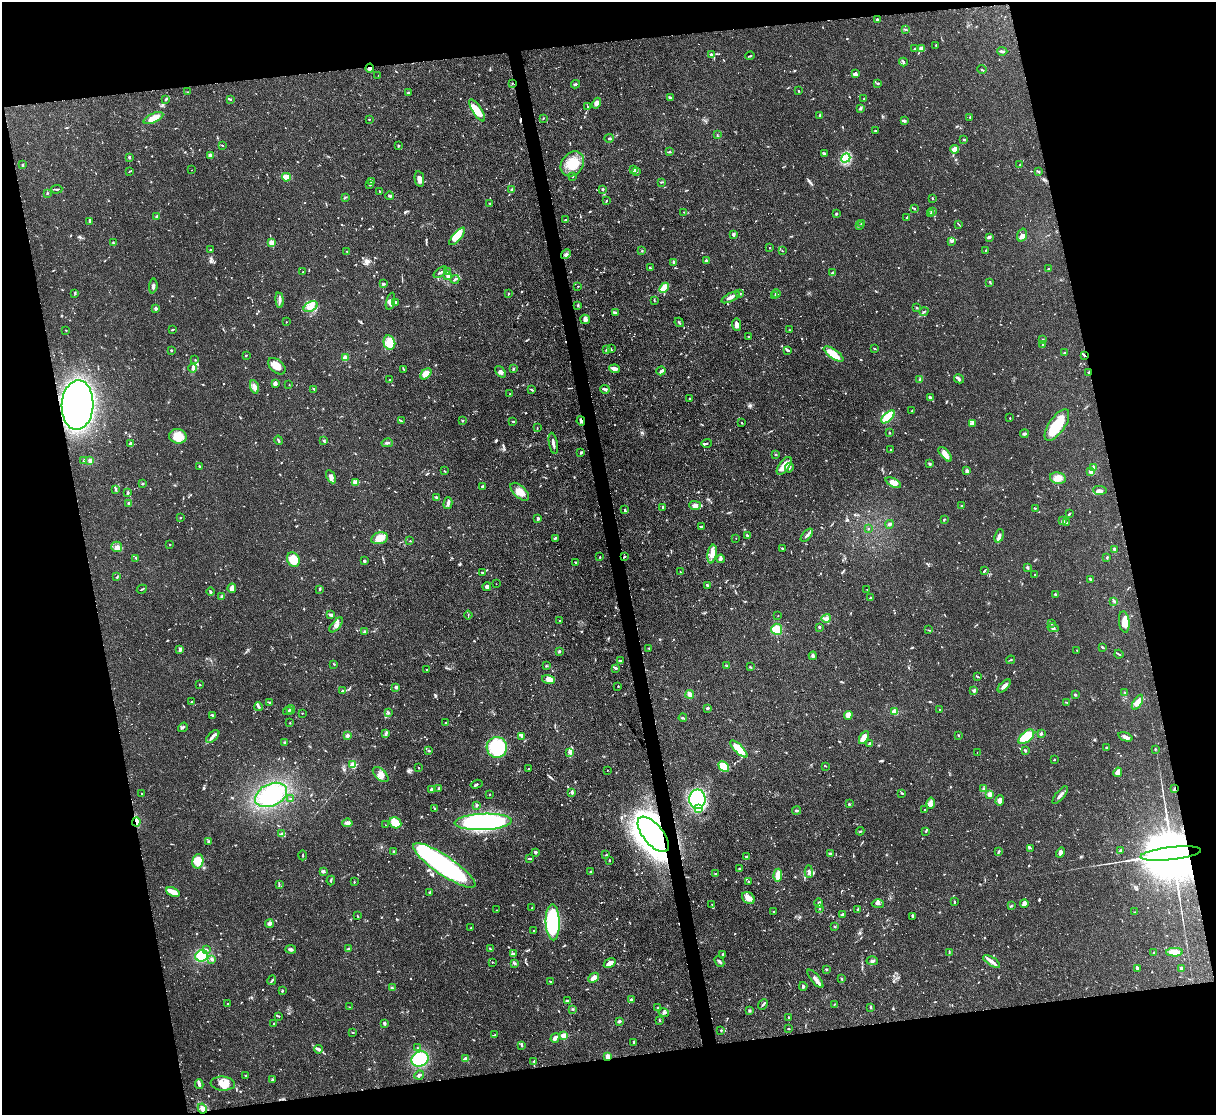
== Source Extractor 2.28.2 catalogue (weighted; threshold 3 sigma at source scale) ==
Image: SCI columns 1-4856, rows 137-4585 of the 4856 x 4838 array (HDU 1 of 3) = the unmasked area's bounding box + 8 px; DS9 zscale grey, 4 x 4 block average (1 PNG px = mean of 4 x 4 image px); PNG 1218 x 1117 px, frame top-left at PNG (2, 2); each listed source drawn as its Kron ellipse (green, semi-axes under 4 px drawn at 4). Shown black and unused: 25% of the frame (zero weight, under 2 of 3 exposures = <1% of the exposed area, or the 3 px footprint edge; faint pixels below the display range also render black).
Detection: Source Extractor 2.28.2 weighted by HDU 2 'WHT'. Background 0.0859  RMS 0.006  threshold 0.0271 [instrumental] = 3 sigma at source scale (4.5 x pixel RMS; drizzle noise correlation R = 1.50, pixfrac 1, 0.05/0.05 arcsec/px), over >= 5 px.
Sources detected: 1129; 1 too faint to see at this stretch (4 x 4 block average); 3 inside a brighter object's white glare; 15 cosmic-ray / hot-pixel residue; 4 long thin detections or spike segments (spike, bleed or trail) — neither listed nor drawn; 26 coinciding with a brighter row at this scale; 45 inside a brighter listed object's ellipse — not listed separately; of the other 1035, all 500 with FLUX_AUTO >= 2.17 (the completeness limit of this list) listed and drawn (535 fainter detections not listed), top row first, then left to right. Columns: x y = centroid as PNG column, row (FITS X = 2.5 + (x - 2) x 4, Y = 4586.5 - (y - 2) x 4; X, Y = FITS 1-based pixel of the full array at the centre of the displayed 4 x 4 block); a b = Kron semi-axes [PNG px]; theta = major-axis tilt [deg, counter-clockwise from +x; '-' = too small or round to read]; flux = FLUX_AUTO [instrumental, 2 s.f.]
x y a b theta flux
877 20 3 3 - 5.9
906 29 3 2 - 2.4
936 45 2 2 - 6.8
922 48 3 3 - 22
915 49 4 2 - 3.1
1002 51 5 2 - 9.3
711 54 2 2 - 12
750 56 5 2 - 3.4
903 62 4 2 - 4.6
370 68 4 2 - 7.5
982 69 5 2 - 2.8
855 74 4 3 - 13
378 75 2 2 - 3.3
512 83 2 2 - 2.3
878 83 2 2 - 6.6
576 84 4 2 - 4.5
799 91 2 2 - 2.8
188 92 2 2 - 2.4
408 93 2 2 - 5.3
670 97 3 2 - 4.8
166 99 2 2 - 4.7
230 99 3 2 - 3
864 99 2 2 - 5.2
597 103 6 3 61 13
587 106 3 2 - 2.7
860 108 4 3 - 6.3
477 110 13 4 -58 60
820 115 4 2 - 3
970 117 2 2 - 3.3
153 118 10 4 24 37
543 118 2 2 - 2.6
369 119 2 2 - 2.9
904 121 3 2 - 7.3
875 131 4 2 - 2.5
717 135 3 2 - 2.5
609 138 5 2 - 3.8
964 139 2 2 - 4.1
222 145 2 2 - 2.9
398 146 3 2 - 3.5
955 149 4 3 - 25
669 152 3 2 - 3.7
824 154 3 2 - 2.9
210 155 2 2 - 93
129 157 2 2 - 6.2
846 158 5 3 - 58
572 164 13 10 53 83
22 165 2 2 - 3.8
1020 165 3 2 - 2.9
633 169 4 2 - 6.2
192 170 2 2 - 3.4
129 171 3 2 - 2.4
637 171 2 2 - 2.2
1039 171 2 2 - 3.3
573 176 2 2 - 4.5
286 177 4 3 - 49
419 179 8 4 -79 20
371 182 3 2 - 3
662 182 3 2 - 2.5
370 185 3 2 - 4.2
56 189 6 2 3 5.4
603 189 2 2 - 12
512 190 3 2 - 12
379 191 2 2 - 2.5
47 193 2 2 - 3.6
390 196 4 2 - 6.7
345 197 2 2 - 2.2
933 198 3 2 - 2.8
606 201 3 2 - 3
490 204 3 2 - 2.3
914 209 2 2 - 2.4
932 211 3 2 - 5.7
684 212 3 2 - 2.3
836 213 3 2 - 3.3
931 213 2 2 - 7
156 216 3 2 - 5.2
906 218 2 2 - 2.8
566 220 4 2 - 3.9
89 222 2 2 - 4.9
862 223 2 2 - 4.8
859 225 2 2 - 2.2
959 225 3 2 - 2.2
733 234 3 2 - 4
1022 235 6 4 72 16
457 236 11 3 49 50
989 238 3 2 - 3.5
952 241 4 3 - 5.9
272 242 2 2 - 110
113 243 3 2 - 3.5
770 248 2 2 - 2.5
210 250 2 2 - 6.3
986 250 2 2 - 2.7
347 251 2 2 - 3
642 251 2 2 - 3
782 251 2 2 - 2.2
566 254 5 3 - 7.5
706 261 3 3 - 5
673 263 3 2 - 2.4
650 268 2 2 - 2.8
1049 268 2 2 - 2.5
303 272 2 2 - 2.6
440 272 7 2 36 7.1
448 272 4 3 - 5.6
832 273 3 2 - 3.6
448 275 4 2 - 14
455 279 4 2 - 5.3
990 282 4 2 - 2.6
383 284 4 2 - 5.3
153 286 7 3 85 10
578 286 2 2 - 2.4
664 288 6 3 47 48
75 293 2 2 - 2.5
508 293 2 2 - 3.6
740 293 3 2 - 3
776 294 4 2 - 9.7
775 296 2 2 - 2.7
731 297 10 3 27 15
280 300 7 2 -83 10
654 300 3 2 - 2.5
390 301 9 3 75 14
395 302 4 2 - 4.7
578 305 3 2 - 3.3
311 307 7 5 28 22
156 308 3 2 - 8.7
917 308 3 2 - 2.8
616 312 3 2 - 3.3
924 312 5 2 - 4.5
585 319 5 5 - 10
286 322 2 2 - 3.9
679 322 5 2 - 3.5
736 325 6 4 -85 17
172 329 3 2 - 3.7
66 330 2 2 - 2.8
790 330 3 2 - 2.2
749 336 3 2 - 2.9
1043 339 3 2 - 2.2
389 343 7 6 - 62
1042 344 2 2 - 2.3
875 348 3 2 - 2.2
607 349 3 2 - 4.9
611 349 3 2 - 2.5
787 350 3 2 - 3.6
171 351 3 2 - 2.7
1065 352 2 2 - 5.3
834 354 11 4 -35 69
246 355 2 2 - 2.4
1084 355 3 2 - 3.5
345 358 2 2 - 110
195 360 2 2 - 3
277 366 10 6 -41 32
193 368 4 3 - 6.7
404 369 3 2 - 2.3
513 369 3 2 - 3.3
615 369 5 3 - 18
661 371 4 3 - 6.9
501 372 6 3 -50 9.9
1089 372 2 2 - 3.1
426 374 6 4 47 43
389 379 2 2 - 2.6
920 379 4 2 - 5.6
959 379 5 3 - 7.7
275 384 3 2 - 16
289 385 2 2 - 2.7
254 387 7 4 -72 22
314 389 4 2 - 3.6
605 389 5 2 - 7.2
532 390 3 2 - 3.8
510 394 2 2 - 2.6
930 398 4 3 - 8.8
690 399 3 2 - 2.7
77 405 25 16 87 930
912 411 3 2 - 2.3
888 417 8 3 43 120
1010 418 2 2 - 2.4
402 421 2 2 - 2.4
462 421 3 2 - 3
513 421 3 2 - 2.4
581 421 5 2 - 5.9
741 423 2 2 - 2.3
973 423 3 3 - 6.9
1057 425 18 8 55 120
537 428 2 2 - 2.3
889 433 3 2 - 2.4
1024 434 4 3 - 6.7
178 436 9 7 -8 81
279 440 5 2 - 4.7
323 441 2 2 - 2.2
387 443 5 2 - 6.7
553 443 11 2 -79 14
707 443 5 2 - 4.9
130 444 3 2 - 10
890 450 2 2 - 3.2
581 452 3 3 - 4.3
776 454 2 2 - 2.8
945 454 9 4 -49 27
83 461 4 2 - 3
90 461 3 3 - 10
930 464 3 3 - 4
784 466 10 5 54 38
199 467 4 2 - 3.8
1094 467 4 3 - 5
789 468 5 2 - 5.6
444 471 4 2 - 2.3
967 471 3 3 - 10
1091 472 4 3 - 8.7
331 477 7 4 -63 14
1058 478 8 5 -12 22
355 483 3 3 - 17
893 483 8 4 -26 21
142 484 2 2 - 5.9
483 486 3 3 - 5.3
116 489 4 2 - 4.3
1100 490 7 4 -3 12
128 492 3 2 - 4.5
520 492 11 6 -42 37
436 497 4 2 - 5.4
129 503 2 2 - 20
448 503 6 2 75 16
695 505 5 4 - 17
962 506 3 2 - 2.5
663 507 3 2 - 2.5
1035 508 3 2 - 2.2
625 510 4 2 - 3.9
1069 514 4 2 - 3.5
180 518 2 2 - 6.6
538 518 3 2 - 7.6
944 519 2 2 - 5.8
1063 520 2 2 - 2.8
1066 522 4 2 - 3.9
889 524 4 2 - 7.5
701 527 2 2 - 4.8
868 529 2 2 - 2.6
807 535 8 3 48 10
747 536 4 3 - 4.1
999 536 7 3 72 13
379 538 9 5 13 42
555 538 3 2 - 3.6
736 538 2 2 - 2.5
410 541 2 2 - 2.2
170 545 2 2 - 5.1
117 547 5 5 - 16
782 548 2 2 - 10
1114 549 3 2 - 6.6
712 554 9 4 81 25
600 557 2 2 - 3.2
624 557 3 2 - 2.8
1107 557 3 2 - 3.1
136 558 3 2 - 3.4
721 559 4 3 - 9.6
293 560 7 6 - 79
364 561 2 2 - 8.5
575 562 2 2 - 2.8
1028 567 2 2 - 24
985 570 3 2 - 3.4
680 572 2 2 - 2.6
483 573 4 2 - 5.6
1035 575 2 2 - 2.6
117 577 3 2 - 2.9
1091 580 3 3 - 4.3
496 584 2 2 - 2.4
708 585 2 2 - 5.7
487 587 4 4 - 10
232 588 5 3 - 19
142 589 5 2 - 3.4
320 589 3 2 - 6.6
867 590 2 2 - 2.3
211 591 4 2 - 4.9
1055 594 2 2 - 20
222 596 4 3 - 8.6
870 598 2 2 - 4.2
1114 601 4 2 - 3.3
331 615 3 2 - 9.6
468 615 4 2 - 2.3
778 616 2 2 - 2.2
826 618 5 3 - 9
560 620 2 2 - 2.3
1124 622 10 5 -83 35
1051 624 2 2 - 8
336 625 9 3 50 15
819 627 2 2 - 18
1053 628 5 3 - 7
777 629 5 5 - 50
928 630 3 2 - 2.2
364 632 4 2 - 4
1102 647 3 2 - 3.5
649 648 3 2 - 2.9
180 649 3 3 - 11
1077 650 2 2 - 3.7
559 651 3 2 - 4.4
1119 654 4 2 - 5.6
813 656 4 3 - 5.4
1011 660 4 2 - 3.4
620 661 2 2 - 8
334 664 2 2 - 3.3
546 666 2 2 - 3.1
727 666 4 3 - 4.8
750 667 4 2 - 3.2
616 668 2 2 - 2.4
426 670 2 2 - 3.6
978 676 3 2 - 2.3
549 679 7 4 -17 17
199 684 3 2 - 2.3
618 686 2 2 - 2.5
1004 686 8 3 45 15
396 687 3 2 - 7.7
342 691 4 2 - 5
974 691 4 3 - 7.1
1125 692 3 2 - 2.4
690 694 4 3 - 16
1075 695 2 2 - 5.9
192 702 2 2 - 3.6
269 702 3 2 - 2.9
1137 702 8 3 59 34
1067 703 2 2 - 2.2
259 707 4 2 - 7.5
707 708 3 2 - 6.6
939 709 2 2 - 3.5
291 710 4 2 - 4.8
288 711 5 2 - 4.5
895 712 2 2 - 170
302 713 2 2 - 3.6
388 713 3 2 - 3.6
212 715 2 2 - 2.5
848 715 4 3 - 24
683 718 4 2 - 4.2
446 722 2 2 - 2.7
290 723 2 2 - 2.6
183 727 5 2 - 5.4
1041 733 4 2 - 4.9
385 734 3 2 - 5.4
958 735 3 2 - 2.3
347 736 2 2 - 55
522 736 3 3 - 5.6
213 737 8 2 43 12
864 737 7 3 60 33
1026 737 9 5 41 80
1125 737 7 3 -19 15
284 742 3 2 - 3.9
870 743 3 2 - 6
497 747 10 10 - 300
1107 747 2 2 - 8.2
739 749 11 3 -45 100
1155 749 3 2 - 3.2
429 751 3 2 - 2.8
1025 751 3 2 - 3.1
570 752 3 2 - 2.4
977 753 2 2 - 2.3
1054 760 3 2 - 2.2
353 765 2 2 - 150
826 766 2 2 - 2.2
418 767 2 2 - 2.2
724 767 6 4 -43 130
529 769 2 2 - 6
607 770 2 2 - 2.7
1118 772 5 3 - 38
381 775 9 5 -43 22
476 784 6 2 17 4.7
439 788 4 2 - 3.3
432 789 2 2 - 43
983 789 3 2 - 4.3
1174 789 3 2 - 5.1
572 792 2 2 - 14
902 793 2 2 - 3.6
142 794 2 2 - 2.3
490 794 2 2 - 3.1
990 794 2 2 - 100
271 795 17 11 25 120
1060 795 11 2 50 14
291 799 3 2 - 5.1
697 799 10 8 90 360
1000 801 5 4 - 15
931 803 5 3 - 10
849 804 2 2 - 4.9
477 805 3 2 - 3.1
435 809 3 2 - 4.3
698 809 4 4 - 12
925 810 2 2 - 2.4
797 811 4 2 - 4.6
136 822 4 3 - 11
483 822 28 8 2 750
347 823 5 3 - 8.6
395 823 6 5 - 58
386 825 2 2 - 3.1
860 831 4 2 - 3.4
926 831 3 2 - 3.2
282 834 4 3 - 8
653 834 21 10 -50 2800
208 841 3 2 - 3.2
1030 848 3 2 - 3.1
1120 850 3 2 - 3.1
999 851 3 2 - 4.1
394 852 3 2 - 7.9
536 852 2 2 - 8
1060 853 5 4 - 13
830 854 2 2 - 17
1171 854 30 6 7 76000
303 855 5 2 - 2.4
606 855 2 2 - 3.1
746 857 3 2 - 3.5
530 858 3 2 - 5.8
609 860 2 2 - 3.8
198 861 7 5 78 58
444 865 37 9 -34 810
740 869 3 3 - 5.5
323 871 3 2 - 12
590 872 2 2 - 2.7
809 872 6 2 -88 8
715 874 3 2 - 3
778 875 6 3 86 64
331 880 5 2 - 4.1
354 882 2 2 - 2.4
749 882 3 2 - 6.6
279 884 3 2 - 3
173 892 7 3 -23 35
430 893 2 2 - 29
748 898 7 5 -36 32
954 902 3 2 - 4.4
819 903 5 3 - 7.4
712 904 2 2 - 2.4
878 904 6 3 -2 9.1
1024 904 4 3 - 18
1011 906 3 2 - 2.3
532 908 2 2 - 2.2
820 908 3 2 - 2.7
858 909 4 2 - 5.6
497 910 2 2 - 2.5
774 912 2 2 - 3
1134 912 2 2 - 2.2
843 914 3 2 - 5.5
357 916 3 2 - 2.7
913 916 3 3 - 5.9
553 922 18 7 -88 360
269 924 4 3 - 12
835 926 2 2 - 4.3
471 928 2 2 - 3.9
534 931 3 2 - 3.2
206 949 3 2 - 3.3
291 949 5 3 - 7.5
348 949 3 2 - 10
490 949 3 2 - 4
1175 952 8 3 0 54
949 953 4 2 - 3.5
1154 953 3 2 - 2.9
513 954 4 2 - 7.4
723 954 4 2 - 4.4
202 956 6 5 - 100
212 959 4 3 - 5.6
719 961 6 3 -48 7.6
872 961 5 2 - 6.3
992 961 9 3 -33 21
492 962 2 2 - 4.9
515 963 3 2 - 3.9
610 963 6 3 34 23
1181 968 2 2 - 40
826 969 3 2 - 3.8
1138 969 2 2 - 3.3
594 978 6 3 43 17
815 979 11 3 -50 17
842 979 3 2 - 3.2
272 980 5 2 - 4
550 981 2 2 - 3.1
803 986 4 3 - 4.9
392 988 4 2 - 4.9
282 991 2 2 - 17
631 1000 2 2 - 4.6
567 1001 4 2 - 3.9
228 1004 2 2 - 4.5
763 1004 6 2 51 4.6
834 1004 2 2 - 2.3
350 1007 4 2 - 3
870 1007 3 2 - 4.3
658 1008 2 2 - 27
573 1009 2 2 - 3.1
749 1011 3 2 - 4.1
664 1013 5 4 - 8
278 1016 3 2 - 2.8
789 1017 2 2 - 3.7
659 1020 3 2 - 4.7
619 1021 3 2 - 9.1
384 1023 3 2 - 7.5
273 1024 3 2 - 4.1
789 1029 3 2 - 2.4
721 1030 2 2 - 3.6
353 1032 3 2 - 2.4
495 1035 2 2 - 4.9
563 1036 2 2 - 140
555 1038 5 3 - 14
634 1042 3 2 - 4.8
522 1045 3 2 - 5.1
418 1048 2 2 - 3.1
319 1049 4 3 - 6.8
608 1056 2 2 - 86
420 1059 9 7 26 170
465 1059 3 2 - 12
534 1061 2 2 - 2.4
246 1075 2 2 - 2.4
419 1075 5 2 - 7.7
272 1079 3 2 - 2.9
199 1084 5 2 - 12
223 1084 12 7 -4 36
202 1109 5 4 - 11
Overlapping masked pixels (flux is a lower limit): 10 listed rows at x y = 370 68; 1084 355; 1089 372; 77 405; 581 421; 1174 789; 136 822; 653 834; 1171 854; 608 1056
Diffuse or blended objects may show on this block-average render without a row.